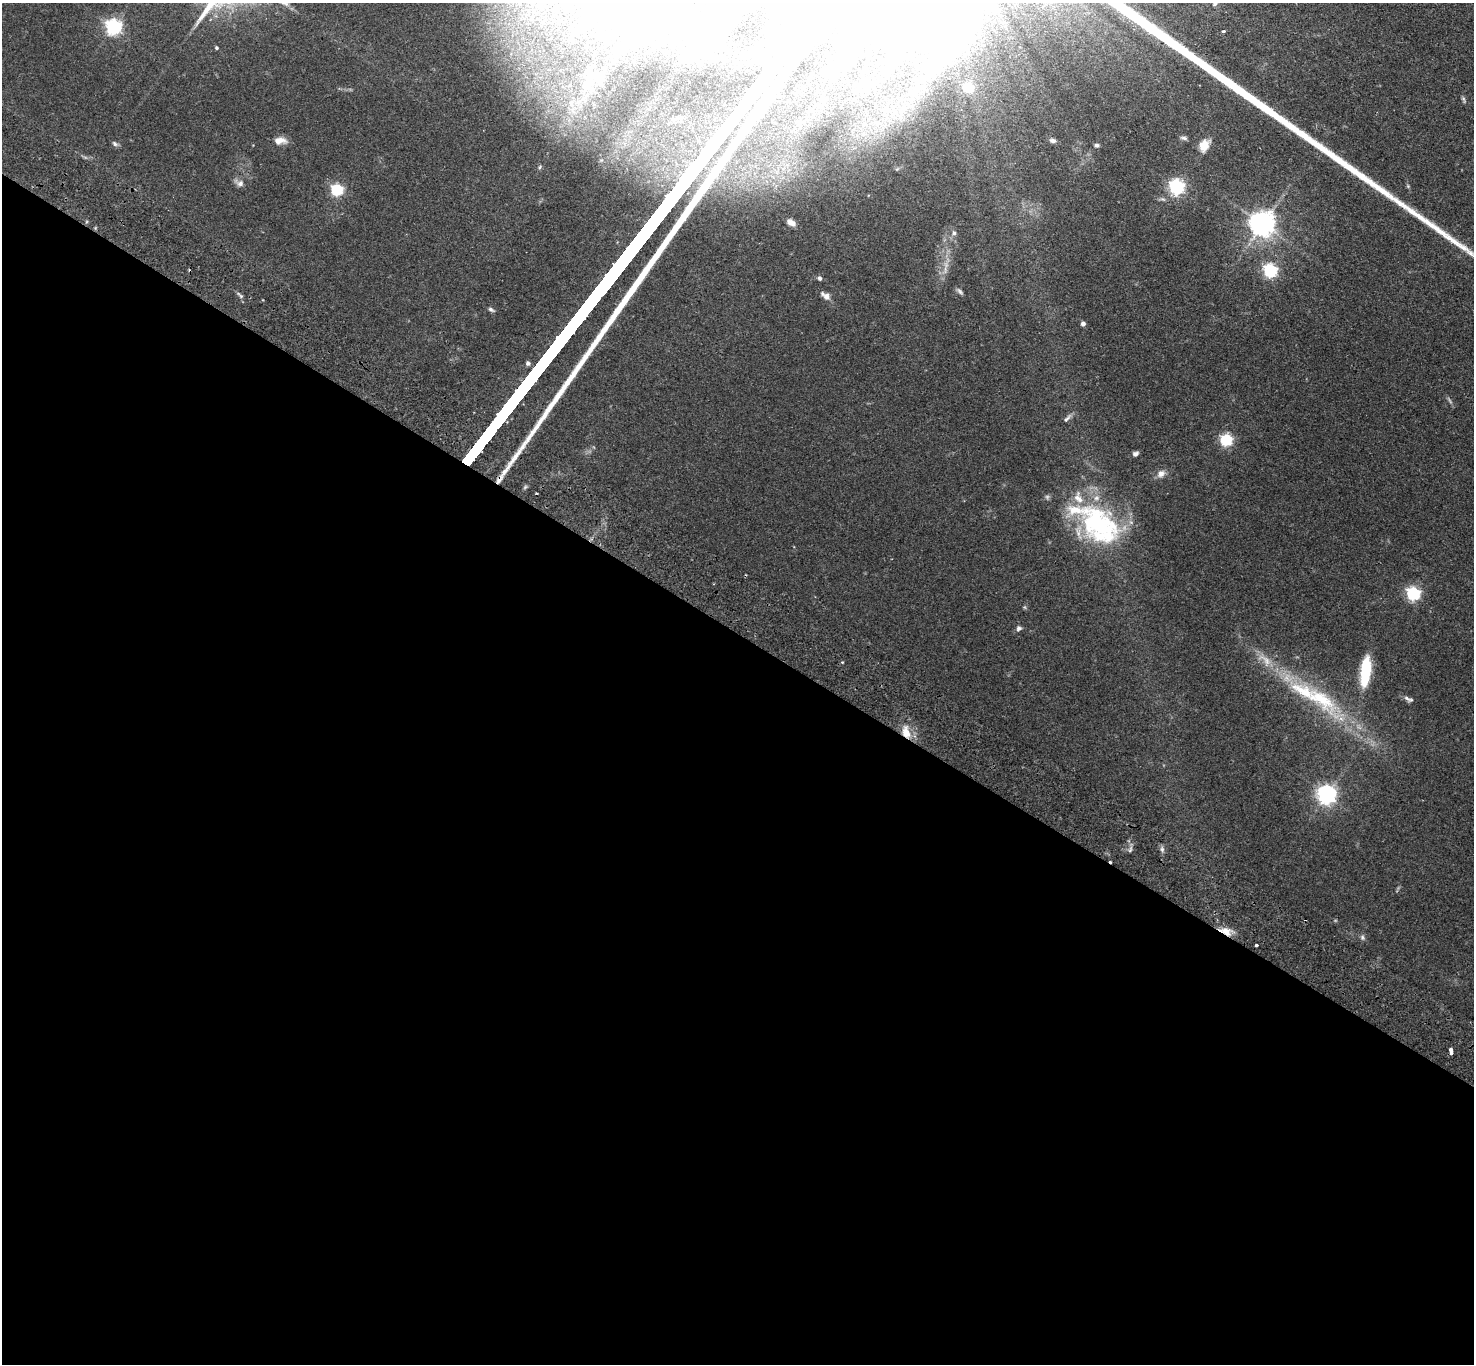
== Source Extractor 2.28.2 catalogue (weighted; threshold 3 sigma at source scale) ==
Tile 14 of 4 x 4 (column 2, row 4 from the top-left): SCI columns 1508-2979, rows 342-1703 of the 5961 x 5993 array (HDU 1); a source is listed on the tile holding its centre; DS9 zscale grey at full resolution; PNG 1476 x 1366 px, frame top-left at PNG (2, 3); no overlay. Shown black and unused: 54% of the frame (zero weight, under 2 of 3 exposures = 3% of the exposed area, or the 3 px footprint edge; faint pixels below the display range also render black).
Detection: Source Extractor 2.28.2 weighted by HDU 2 'WHT'; one run over the whole footprint, this tile lists its part. Background 0.0743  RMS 0.0057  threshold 0.0258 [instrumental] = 3 sigma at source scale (4.5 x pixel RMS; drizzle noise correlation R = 1.50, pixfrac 1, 0.05/0.05 arcsec/px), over >= 5 px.
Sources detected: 68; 3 too faint to see at this stretch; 5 inside a brighter object's white glare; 1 cosmic-ray / hot-pixel residue — not listed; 6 inside a brighter listed object's ellipse — not listed separately; the other 53 listed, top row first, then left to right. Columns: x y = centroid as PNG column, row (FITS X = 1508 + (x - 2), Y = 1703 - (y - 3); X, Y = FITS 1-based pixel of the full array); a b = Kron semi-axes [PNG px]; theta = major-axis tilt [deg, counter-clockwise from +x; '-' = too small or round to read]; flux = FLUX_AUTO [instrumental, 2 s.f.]
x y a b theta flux
631 3 64 42 22 85
1215 4 6 6 - 1.2
114 27 6 6 - 170
1223 31 3 3 - 1.3
217 48 4 4 - 0.79
953 52 7 4 71 1.7
589 84 24 12 62 11
968 88 5 5 - 37
1463 99 10 4 -67 1.1
571 103 12 7 83 4.2
1184 138 10 5 -6 1.4
280 141 16 9 3 4.7
1053 141 8 5 -13 1.8
115 144 9 5 -34 1.4
1096 145 6 5 - 1.2
1204 145 16 11 62 6.9
540 167 6 5 - 0.92
239 183 14 8 -26 2.7
1408 186 6 4 -48 0.69
1177 187 6 6 - 150
337 190 6 5 - 77
791 223 9 6 -30 3.1
1263 224 8 8 - 630
954 233 7 5 -74 1.4
945 270 14 6 81 3.4
1270 271 6 6 - 100
820 278 5 5 - 1.6
960 291 11 4 -45 1.4
240 295 13 4 -42 1.4
827 296 11 9 -44 3
491 310 9 4 -30 1.3
1083 324 4 4 - 2.4
528 363 5 5 - 1.6
1067 418 15 5 48 2
1226 440 6 5 - 74
1135 454 7 5 26 1.8
1161 474 11 9 38 3.7
1098 525 57 40 -37 90
1413 594 6 6 - 100
1025 607 6 4 -89 0.72
1019 628 7 6 - 1.6
842 662 4 3 - 0.68
1365 671 29 9 83 32
1407 698 11 6 -35 2.1
1321 699 86 25 -42 61
906 732 17 10 -76 8.6
1327 795 7 7 - 300
1162 849 8 6 -89 1.6
1130 850 9 4 63 1.4
1226 931 16 9 -22 6.1
1362 937 8 6 -67 1.4
1256 945 3 3 - 2
1451 1051 6 3 -78 6.4
Overlapping masked pixels (flux is a lower limit): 2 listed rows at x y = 906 732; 1226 931
Isophote crosses this tile's border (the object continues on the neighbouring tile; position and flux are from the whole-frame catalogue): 2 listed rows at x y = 631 3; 1215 4